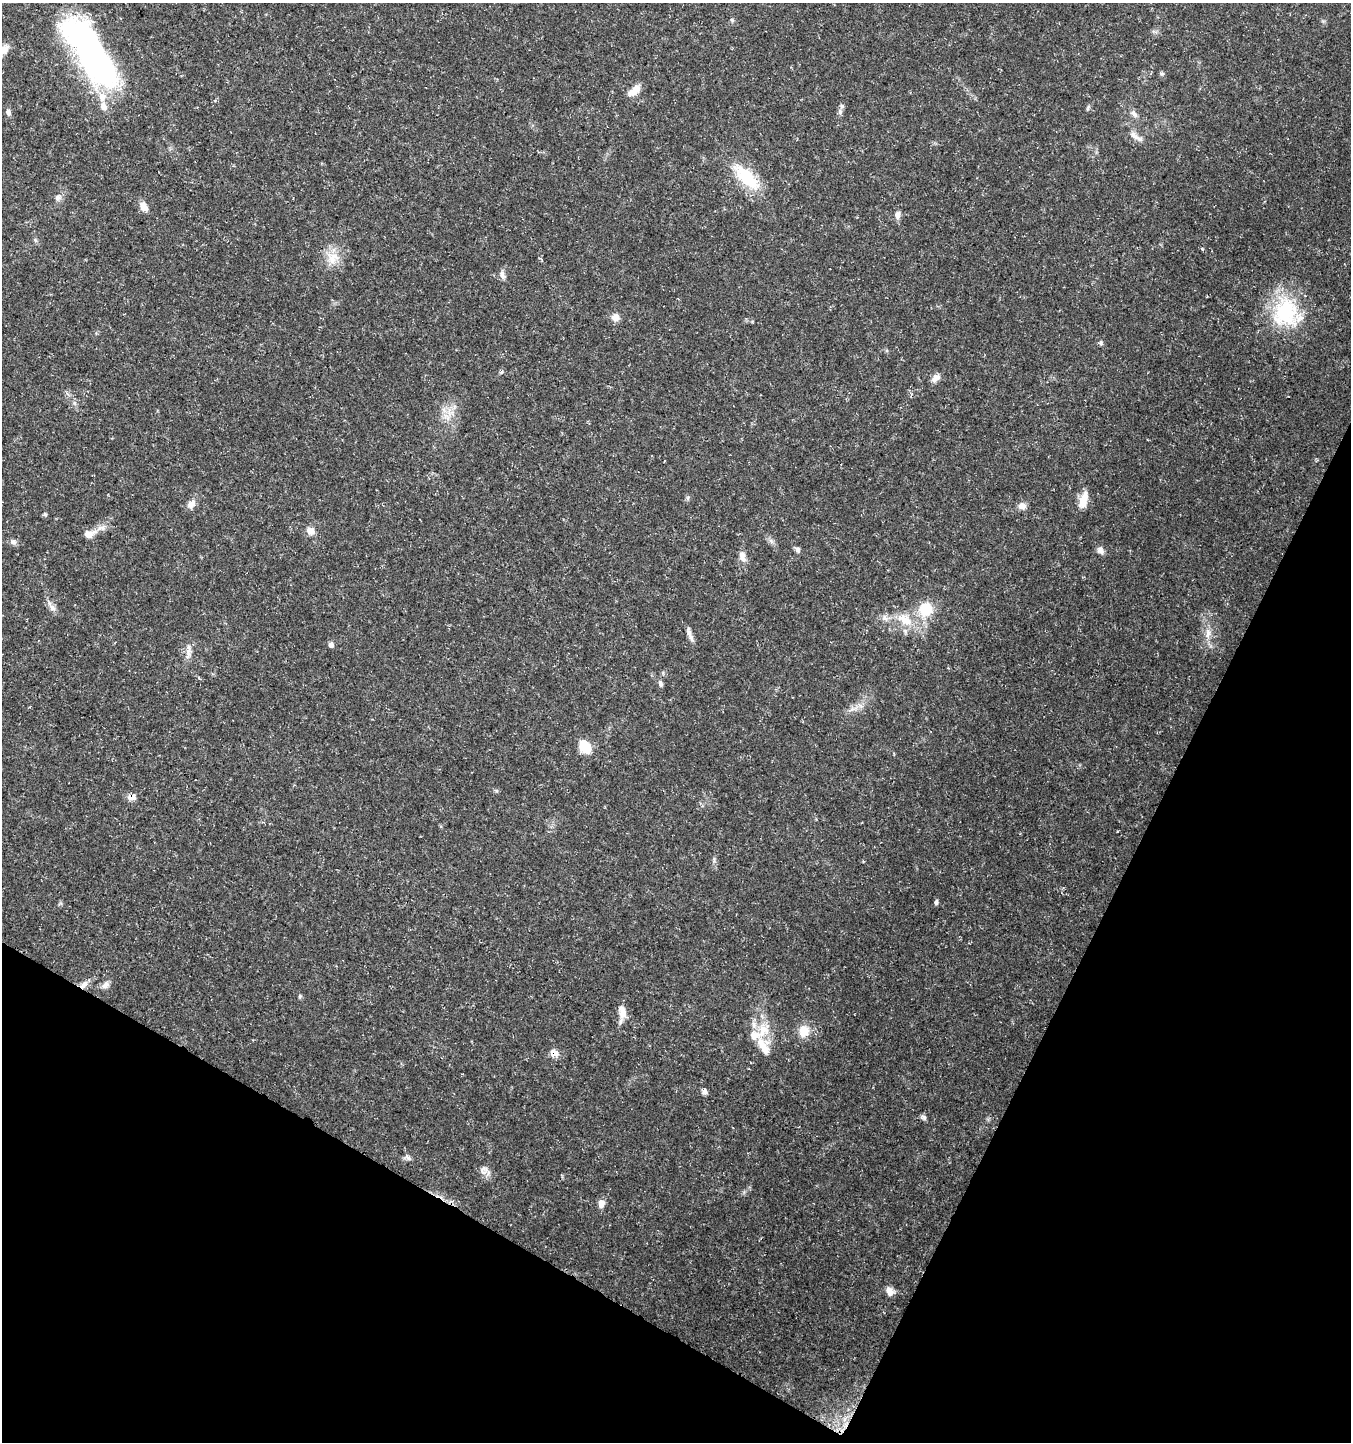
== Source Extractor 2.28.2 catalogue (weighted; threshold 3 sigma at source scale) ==
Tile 15 of 4 x 4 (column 3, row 4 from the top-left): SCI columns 2966-4314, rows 1-1440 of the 5865 x 5771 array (HDU 1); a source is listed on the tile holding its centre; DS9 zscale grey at full resolution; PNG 1353 x 1444 px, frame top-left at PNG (2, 3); no overlay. Shown black and unused: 24% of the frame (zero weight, under 3 of 5 exposures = <1% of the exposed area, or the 3 px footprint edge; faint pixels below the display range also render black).
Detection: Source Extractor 2.28.2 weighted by HDU 2 'WHT'; one run over the whole footprint, this tile lists its part. Background 0.0388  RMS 0.0025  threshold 0.0112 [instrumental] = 3 sigma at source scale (4.5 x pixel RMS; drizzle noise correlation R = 1.50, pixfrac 1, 0.0396/0.0396 arcsec/px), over >= 5 px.
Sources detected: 67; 2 inside a brighter object's white glare — not listed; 7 inside a brighter listed object's ellipse — not listed separately; the other 58 listed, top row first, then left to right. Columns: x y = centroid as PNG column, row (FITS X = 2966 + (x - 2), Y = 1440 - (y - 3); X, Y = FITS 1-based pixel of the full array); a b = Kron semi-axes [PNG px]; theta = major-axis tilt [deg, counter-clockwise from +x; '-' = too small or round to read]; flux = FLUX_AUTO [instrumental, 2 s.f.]
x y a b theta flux
732 20 6 4 -47 0.33
3 50 15 9 31 2.2
93 56 87 28 -51 72
1162 74 6 4 18 0.36
634 91 16 8 40 2.9
842 106 6 6 - 0.55
1088 108 8 3 72 0.4
8 112 9 6 -71 0.78
1134 114 12 7 -45 1.1
1134 136 18 7 -37 1.8
746 177 45 17 -44 11
58 198 10 7 50 1.1
143 207 11 8 -64 2.2
898 215 12 7 82 1.1
35 240 6 4 -71 0.41
333 258 19 16 52 4.4
502 275 12 6 -73 1
1285 312 42 35 89 20
615 317 10 9 - 1.7
1101 343 6 5 - 0.44
936 378 11 7 37 1.6
446 417 14 5 -41 1.5
687 498 7 4 71 0.42
1083 500 21 10 72 3.1
191 504 11 9 48 1.7
1022 506 10 9 - 1.3
45 514 5 4 - 0.34
311 531 9 8 - 2.3
89 534 18 11 15 2.5
13 542 9 7 -17 0.85
798 550 7 6 - 0.72
1100 550 10 8 -52 1.2
742 556 14 8 -76 1.7
52 608 11 7 -48 1.2
926 609 18 17 - 6.8
905 619 25 15 -32 6.3
1208 633 15 6 83 1.8
690 634 21 5 -71 1.4
331 645 7 6 - 0.72
188 653 16 7 86 1.8
660 683 8 5 -60 0.66
585 747 14 10 -55 5.9
132 797 8 6 11 2.3
936 902 8 5 82 0.48
84 985 14 7 45 1.5
105 985 12 7 30 1.2
300 996 6 4 89 0.35
622 1012 20 10 -80 2.5
763 1030 24 16 62 5.9
804 1031 14 12 77 3.8
555 1053 9 8 - 2.2
704 1092 7 6 - 0.9
923 1117 9 6 -19 0.66
408 1157 11 5 -43 0.69
483 1170 13 11 44 1.6
601 1204 10 8 74 1.4
890 1291 11 8 -54 1.8
845 1424 13 7 62 2.5
Overlapping masked pixels (flux is a lower limit): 4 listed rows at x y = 132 797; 84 985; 555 1053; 845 1424
Isophote crosses this tile's border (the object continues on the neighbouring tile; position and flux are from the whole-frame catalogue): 1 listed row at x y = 3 50